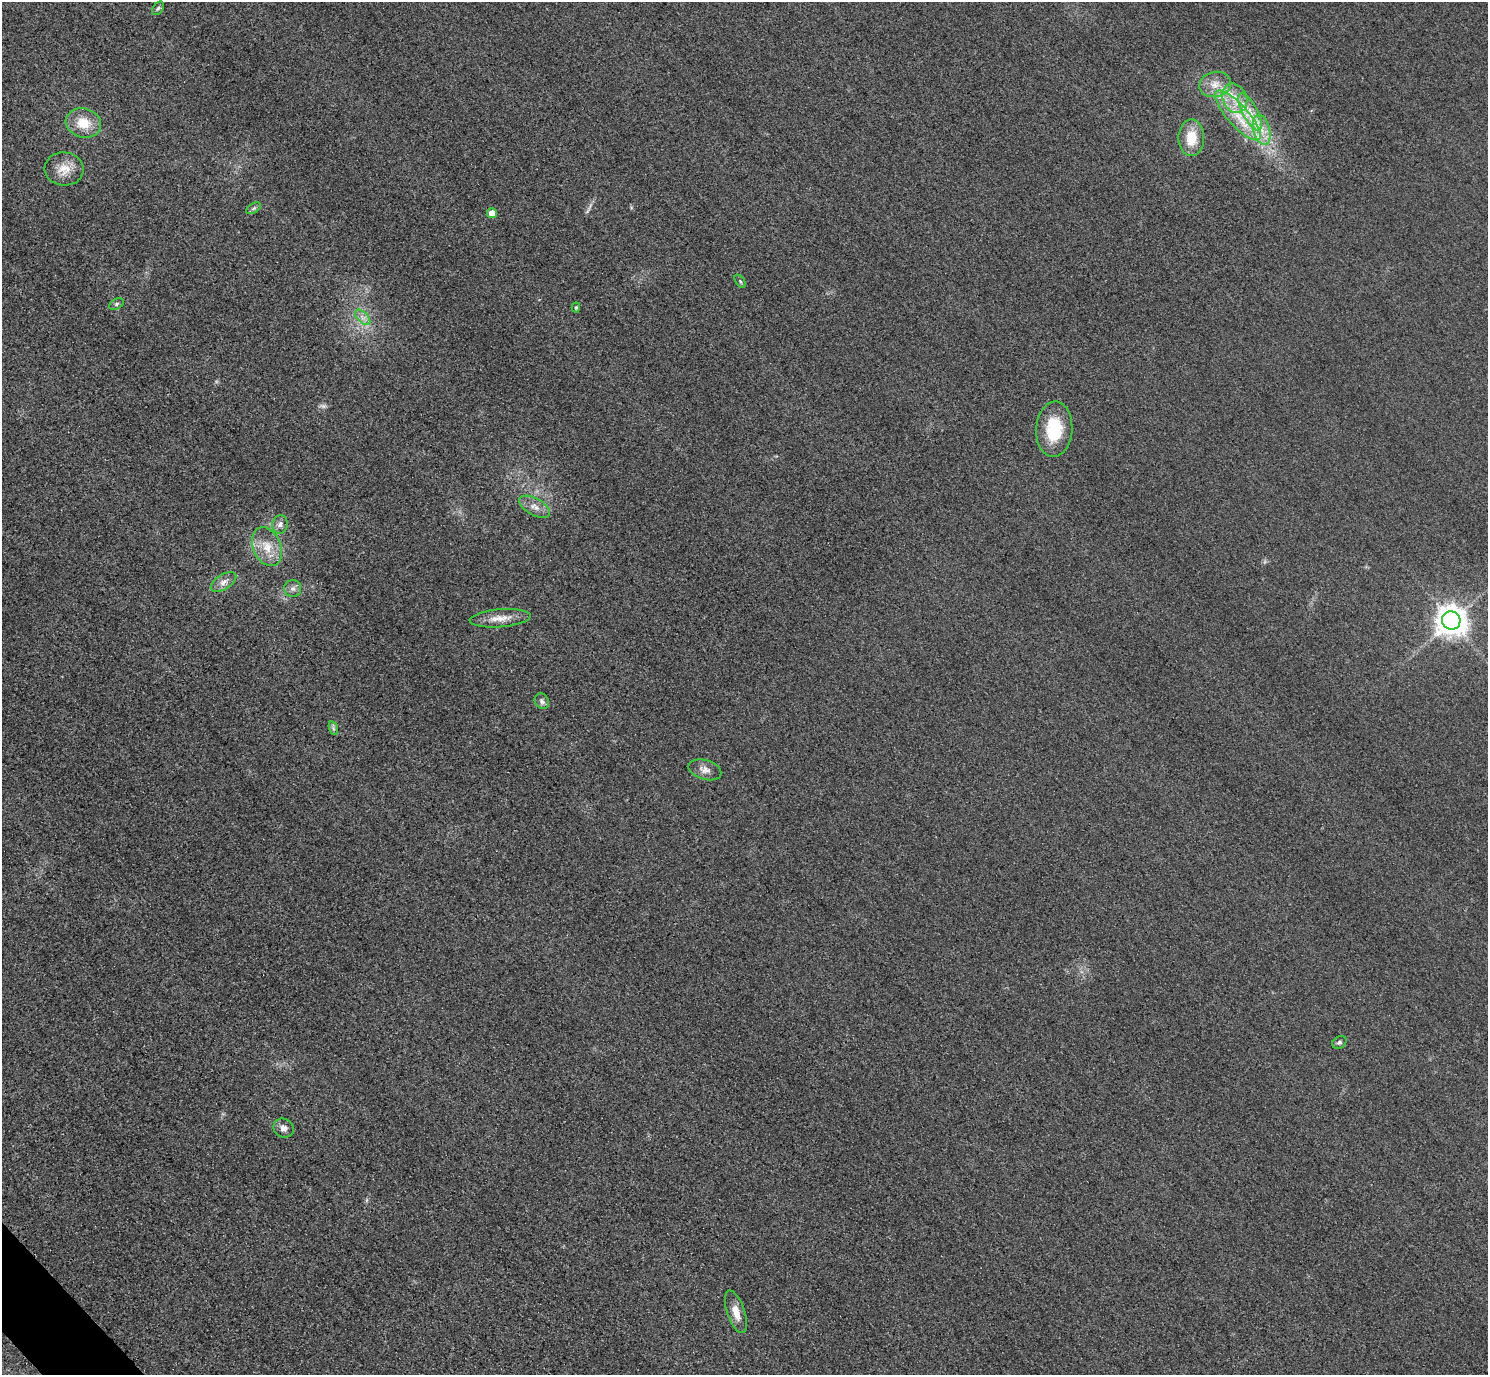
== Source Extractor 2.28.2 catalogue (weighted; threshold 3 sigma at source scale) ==
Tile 7 of 4 x 4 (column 3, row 2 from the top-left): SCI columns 3004-4489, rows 2931-4303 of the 6005 x 6003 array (HDU 1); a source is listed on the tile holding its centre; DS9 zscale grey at full resolution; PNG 1490 x 1377 px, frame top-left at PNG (2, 2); each listed source drawn as its Kron ellipse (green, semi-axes under 4 px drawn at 4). Shown black and unused: <1% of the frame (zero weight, under 3 of 4 exposures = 3% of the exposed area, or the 3 px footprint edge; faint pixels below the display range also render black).
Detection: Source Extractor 2.28.2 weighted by HDU 2 'WHT'; one run over the whole footprint, this tile lists its part. Background 0.0522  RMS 0.016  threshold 0.0729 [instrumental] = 3 sigma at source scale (4.5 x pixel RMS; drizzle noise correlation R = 1.50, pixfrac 1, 0.05/0.05 arcsec/px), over >= 5 px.
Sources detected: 30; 1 too faint to see at this stretch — neither listed nor drawn; the other 29 listed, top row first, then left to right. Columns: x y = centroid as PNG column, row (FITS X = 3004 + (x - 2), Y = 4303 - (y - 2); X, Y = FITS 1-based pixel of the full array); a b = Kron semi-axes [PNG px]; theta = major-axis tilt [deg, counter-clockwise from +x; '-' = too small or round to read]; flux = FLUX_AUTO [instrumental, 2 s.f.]
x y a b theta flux
158 8 7 5 53 3.4
1215 84 16 12 13 22
1235 98 15 12 -65 27
1250 112 21 7 -62 25
1238 116 32 10 -48 53
83 123 18 14 -15 35
1262 130 15 8 -76 21
1191 138 18 13 90 36
64 169 19 16 -5 26
254 208 8 5 31 3.4
492 213 5 5 - 19
740 281 7 4 -55 2.4
117 304 8 5 29 3.5
576 307 5 4 - 2.6
363 317 9 5 -45 7.5
1054 429 28 18 86 71
535 507 17 8 -29 13
280 524 9 7 79 7.1
267 547 20 14 -66 31
223 582 14 7 33 10
293 588 8 8 - 7.1
500 618 30 9 5 21
1451 620 9 9 - 2400
542 701 8 6 -53 5.2
333 728 7 4 -72 3.3
705 770 17 9 -16 11
1339 1042 7 5 32 3.9
284 1128 10 9 - 9.1
736 1312 22 8 -71 22